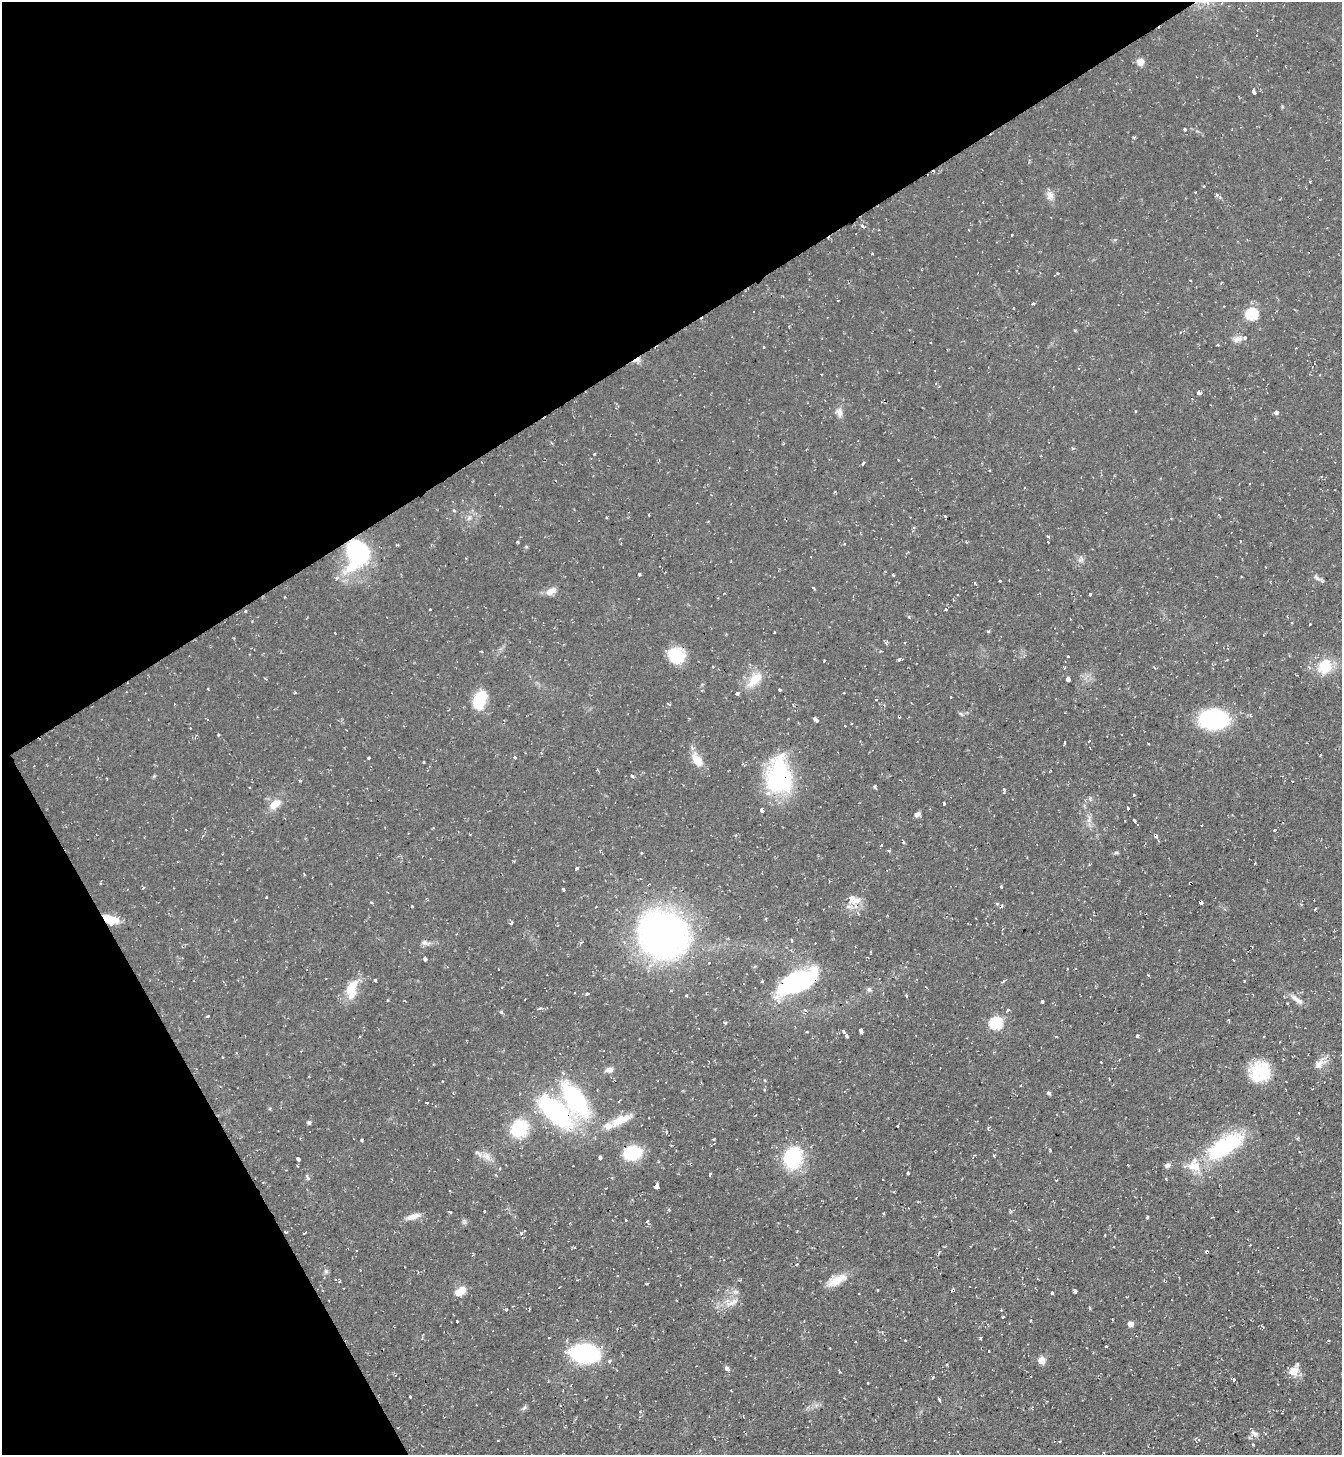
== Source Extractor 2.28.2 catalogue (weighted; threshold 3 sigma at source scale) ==
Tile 5 of 4 x 4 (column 1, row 2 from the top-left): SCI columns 154-1493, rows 2910-4362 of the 5806 x 5816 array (HDU 1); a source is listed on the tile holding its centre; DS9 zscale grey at full resolution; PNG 1344 x 1457 px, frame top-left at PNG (2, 2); no overlay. Shown black and unused: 31% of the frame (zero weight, under 2 of 3 exposures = <1% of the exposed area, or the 3 px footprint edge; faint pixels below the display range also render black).
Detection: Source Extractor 2.28.2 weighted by HDU 2 'WHT'; one run over the whole footprint, this tile lists its part. Background 0.0591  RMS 0.0061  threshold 0.0274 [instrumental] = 3 sigma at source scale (4.5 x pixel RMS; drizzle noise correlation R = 1.50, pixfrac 1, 0.05/0.05 arcsec/px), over >= 5 px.
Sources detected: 242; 1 inside a brighter object's white glare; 17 cosmic-ray / hot-pixel residue — not listed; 7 inside a brighter listed object's ellipse — not listed separately; the other 217 listed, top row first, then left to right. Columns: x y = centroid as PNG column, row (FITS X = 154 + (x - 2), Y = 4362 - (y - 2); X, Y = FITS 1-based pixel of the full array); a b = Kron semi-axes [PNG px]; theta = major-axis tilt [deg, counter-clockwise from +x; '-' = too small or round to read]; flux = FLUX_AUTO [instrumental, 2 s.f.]
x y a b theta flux
1140 62 8 8 - 4.1
1254 92 5 3 - 5
1184 129 3 3 - 3.3
1134 137 3 3 - 0.87
1310 182 3 2 - 0.6
1204 186 3 3 - 1.2
1195 192 2 2 - 0.48
1050 195 12 10 -79 3.7
1217 195 5 3 - 0.87
863 226 5 3 - 1.9
1012 235 3 2 - 0.58
872 254 3 3 - 1.1
1058 273 4 4 - 0.84
1190 281 3 2 - 0.56
1014 308 3 2 - 0.4
754 311 3 3 - 1.9
1252 314 6 6 - 63
1237 339 11 8 15 3.2
1218 345 3 3 - 0.94
764 347 3 2 - 0.85
1296 348 3 2 - 0.43
1199 393 4 3 - 6.5
1135 411 3 2 - 0.56
839 412 13 8 -77 3.4
1276 413 4 3 - 6.6
1041 456 2 2 - 0.44
863 463 4 3 - 1.1
649 515 3 2 - 0.71
945 516 3 3 - 0.57
469 518 8 4 54 1.5
1048 537 4 3 - 1.2
518 542 4 3 - 0.67
1048 542 2 2 - 0.58
396 545 4 3 - 0.66
526 547 5 4 - 0.74
357 553 26 20 81 84
639 574 3 3 - 1.3
893 575 3 3 - 1.5
1316 577 11 6 -47 2.3
336 578 5 4 - 1.3
1000 581 3 3 - 1.2
814 588 4 3 - 1.6
551 591 13 8 28 5
1090 594 3 3 - 1.6
430 609 3 2 - 1.1
946 609 3 3 - 1.1
245 611 4 3 - 0.68
386 617 2 2 - 0.35
909 617 5 3 - 0.62
1310 624 3 2 - 0.62
988 631 3 3 - 1.1
774 632 3 2 - 0.74
335 633 2 2 - 0.51
676 656 18 15 -29 21
1068 656 3 2 - 0.8
900 659 5 3 - 1.3
713 667 3 2 - 0.83
1325 667 19 16 61 17
755 679 28 13 47 12
1068 679 4 3 - 25
208 689 3 3 - 1.1
779 690 3 2 - 0.74
295 693 4 3 - 0.64
951 696 3 2 - 1
480 700 19 12 69 22
876 700 3 2 - 0.43
961 714 7 4 -19 0.97
207 719 3 2 - 0.86
1214 719 22 15 -2 81
817 720 4 3 - 4.8
845 726 3 2 - 0.77
218 735 4 3 - 0.8
1089 741 3 3 - 0.88
1064 743 4 2 - 0.76
1148 744 3 2 - 0.51
541 753 4 3 - 0.84
368 758 3 3 - 1.8
514 758 3 3 - 2.5
697 760 19 10 -60 9.2
423 762 3 3 - 0.84
631 775 4 3 - 1.5
779 780 33 23 -89 81
1004 790 5 3 - 1.3
1134 795 3 2 - 0.85
1090 798 5 5 - 0.99
275 804 16 10 39 8.2
944 804 3 3 - 1.2
762 810 4 3 - 6.8
917 815 6 4 41 2.8
1134 821 4 3 - 2.3
1274 830 3 3 - 0.73
1156 836 3 3 - 6.6
903 842 4 3 - 1.3
881 845 3 2 - 0.74
1116 852 6 4 1 0.89
576 868 3 3 - 2.6
1190 883 4 3 - 1.5
1001 887 3 3 - 1.3
563 890 6 2 -71 0.7
1169 895 3 2 - 0.62
266 897 3 2 - 0.85
851 898 7 6 - 6.1
1201 902 3 3 - 7.9
1315 910 3 2 - 1
110 919 17 9 -19 12
511 923 3 3 - 2.1
457 934 3 3 - 0.49
663 934 35 32 -31 330
791 940 4 2 - 0.81
425 943 12 7 -17 2.6
425 959 4 3 - 4.4
375 980 3 3 - 0.76
762 981 3 3 - 0.68
1003 981 5 3 - 0.83
797 982 31 14 27 110
351 989 21 11 76 15
869 989 7 5 -68 1.3
587 994 4 3 - 1.5
906 996 5 3 - 0.62
1297 999 23 5 -36 4
1042 1002 3 3 - 2.5
1287 1003 3 3 - 0.86
1008 1010 3 3 - 2.2
501 1012 3 3 - 1.3
208 1016 3 2 - 1.1
1228 1020 3 3 - 0.71
725 1023 5 3 - 0.95
996 1023 6 6 - 72
861 1031 4 3 - 7
807 1032 3 2 - 0.79
846 1035 7 3 -55 9.1
1137 1036 3 3 - 3.2
359 1037 3 3 - 1.1
1279 1042 3 2 - 0.43
222 1057 3 3 - 0.5
1101 1062 2 2 - 0.38
1317 1063 16 8 -77 4.1
609 1070 10 6 9 3
1260 1072 22 21 - 24
1109 1079 2 2 - 0.52
442 1081 3 2 - 0.91
764 1090 4 3 - 0.71
1049 1093 5 4 - 1.1
575 1100 45 21 -58 71
426 1103 3 3 - 1.5
554 1111 46 21 -43 79
1298 1113 2 2 - 0.56
620 1120 33 11 24 12
309 1122 4 4 - 1.4
897 1126 3 2 - 1.1
519 1128 15 14 - 33
667 1131 4 2 - 0.66
1225 1146 45 18 31 61
1050 1150 4 2 - 1.1
632 1153 19 14 13 25
994 1155 4 3 - 0.66
487 1157 13 8 -56 4.8
793 1157 27 21 79 35
600 1158 4 4 - 2.6
298 1159 4 3 - 10
691 1164 4 3 - 0.78
1128 1165 3 3 - 0.8
1167 1165 7 6 - 1.8
500 1168 4 3 - 0.78
908 1173 4 3 - 1.2
710 1174 4 2 - 0.6
307 1177 5 4 - 1.8
1166 1179 3 3 - 1.3
656 1186 4 3 - 150
484 1211 3 2 - 0.57
450 1212 3 3 - 0.8
1010 1212 5 3 - 0.76
413 1216 20 7 17 4.9
1147 1217 3 3 - 5.2
626 1220 3 2 - 1.2
464 1221 8 5 -64 1.3
647 1221 4 3 - 0.77
285 1232 3 3 - 0.72
304 1233 3 2 - 0.97
521 1233 5 4 - 1.1
1250 1245 2 2 - 0.43
797 1264 4 3 - 0.79
360 1270 3 2 - 0.64
326 1271 7 5 -45 1.3
837 1280 27 10 26 10
339 1281 4 3 - 0.6
559 1287 3 2 - 0.48
952 1290 4 3 - 6.5
460 1291 12 7 36 9.6
1075 1291 4 3 - 6.1
735 1292 8 5 -7 2
1052 1293 3 3 - 1.4
732 1302 21 7 28 6.2
1090 1308 5 3 - 0.66
506 1310 3 3 - 0.8
1001 1310 3 3 - 0.49
1003 1317 3 2 - 0.64
457 1322 3 3 - 1.5
1130 1324 5 5 - 4.1
981 1339 3 3 - 1.9
905 1340 3 2 - 0.43
1329 1340 3 2 - 0.69
1106 1346 3 3 - 1.7
988 1351 3 3 - 4.3
585 1353 29 18 -6 62
1041 1360 8 7 - 5
727 1368 8 5 -34 1.5
1294 1371 14 9 54 7.5
933 1378 5 2 - 0.66
1234 1379 4 3 - 1.2
868 1383 3 2 - 0.73
410 1396 3 3 - 0.95
939 1400 4 3 - 2.8
524 1408 9 4 54 1.3
1254 1433 12 6 -31 2.7
1059 1441 4 3 - 0.7
1253 1444 4 3 - 0.48
Overlapping masked pixels (flux is a lower limit): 13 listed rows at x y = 357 553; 779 780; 1156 836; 1190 883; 1201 902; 110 919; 797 982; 575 1100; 554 1111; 632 1153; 691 1164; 285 1232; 952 1290
Unlisted compact peaks at least as high as the median listed source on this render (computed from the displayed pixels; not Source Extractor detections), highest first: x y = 362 1140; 875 787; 1089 820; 1033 303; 300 781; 594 454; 412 906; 154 776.